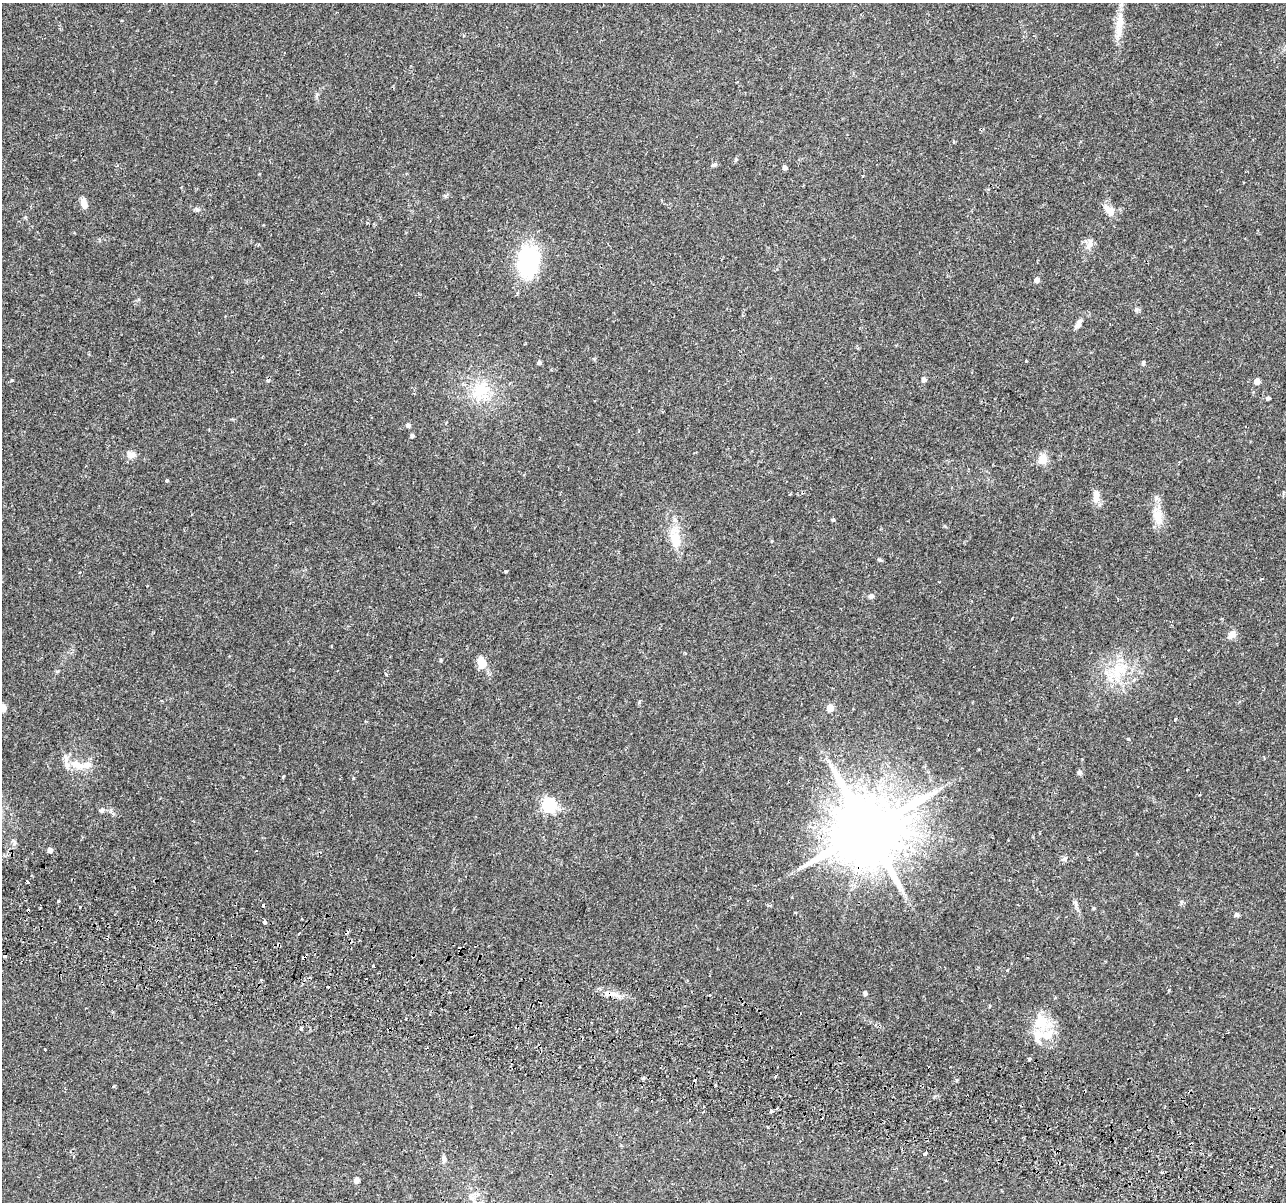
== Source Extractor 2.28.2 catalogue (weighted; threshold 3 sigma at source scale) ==
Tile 6 of 4 x 4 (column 2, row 2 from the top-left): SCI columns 1351-2634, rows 2694-3893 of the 5279 x 5444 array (HDU 1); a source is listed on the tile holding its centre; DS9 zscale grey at full resolution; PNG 1288 x 1204 px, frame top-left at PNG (2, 3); no overlay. Shown black and unused: <1% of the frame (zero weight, under 2 of 3 exposures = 5% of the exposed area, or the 3 px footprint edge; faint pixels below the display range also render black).
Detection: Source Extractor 2.28.2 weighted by HDU 2 'WHT'; one run over the whole footprint, this tile lists its part. Background 0.0342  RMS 0.0034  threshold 0.0154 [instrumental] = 3 sigma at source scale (4.5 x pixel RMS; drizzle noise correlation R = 1.50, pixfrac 1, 0.0396/0.0396 arcsec/px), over >= 5 px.
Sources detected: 92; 14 cosmic-ray / hot-pixel residue — not listed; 6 inside a brighter listed object's ellipse — not listed separately; the other 72 listed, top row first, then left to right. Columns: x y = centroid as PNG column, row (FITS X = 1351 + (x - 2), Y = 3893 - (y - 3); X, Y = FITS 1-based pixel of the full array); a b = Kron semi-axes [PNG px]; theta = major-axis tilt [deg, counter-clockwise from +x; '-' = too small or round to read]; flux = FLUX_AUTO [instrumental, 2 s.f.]
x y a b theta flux
1120 21 29 10 80 5.5
463 36 4 3 - 0.33
954 142 4 3 - 0.34
714 165 9 5 14 0.6
785 167 4 4 - 1
863 176 4 2 - 0.29
84 203 10 6 -74 2.6
197 209 7 4 -1 0.61
1109 210 16 9 -40 3.3
1089 245 16 8 73 2.1
528 261 28 18 84 33
1037 280 5 5 - 1.6
1136 309 7 5 44 0.64
1078 325 15 6 61 1.5
1143 362 6 4 64 0.57
539 363 5 4 - 0.72
924 379 5 4 - 1.4
11 380 5 3 - 0.27
1257 381 5 4 - 2.7
481 391 28 20 58 12
1268 398 4 4 - 0.75
408 425 5 5 - 1
412 436 4 4 - 0.67
131 455 12 8 0 2
1042 459 5 5 - 14
167 480 4 3 - 0.5
1096 496 19 8 90 2.6
1157 516 21 11 -57 4.3
833 520 5 4 - 0.4
675 538 31 14 -81 7.3
505 571 3 3 - 0.47
871 596 7 6 - 0.97
1232 634 9 7 52 2.5
441 660 4 4 - 0.35
482 663 10 8 -67 4.6
1119 668 25 17 7 11
386 675 4 3 - 0.39
3 708 10 8 -87 1.6
830 708 5 5 - 5.8
1175 719 4 3 - 0.31
979 749 2 2 - 0.33
78 765 26 10 -14 5.3
1079 772 6 6 - 0.7
283 776 3 2 - 0.39
549 805 6 6 - 53
101 810 6 5 - 0.61
868 830 20 17 64 3500
50 850 5 4 - 1.7
1064 859 8 7 - 0.88
28 882 5 3 - 0.98
58 901 3 2 - 0.45
80 907 2 2 - 0.26
1237 914 5 4 - 1
264 922 4 3 - 3.7
5 956 3 3 - 2.1
373 966 3 2 - 0.5
1006 970 3 3 - 2.8
261 980 4 3 - 0.34
865 993 5 4 - 0.91
609 994 20 6 -5 3
1041 1021 23 19 -79 9
301 1028 5 3 - 0.8
45 1050 3 3 - 0.9
1029 1059 3 3 - 1.5
776 1076 4 3 - 1.3
643 1078 5 4 - 0.51
771 1111 4 3 - 0.7
690 1120 3 2 - 0.29
925 1154 4 3 - 0.72
444 1159 10 5 86 1
356 1180 5 4 - 2.2
471 1197 9 7 75 1.4
Overlapping masked pixels (flux is a lower limit): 2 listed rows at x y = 868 830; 609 994
Isophote crosses this tile's border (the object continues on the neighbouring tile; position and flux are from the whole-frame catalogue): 1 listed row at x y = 3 708
Unlisted compact peaks at least as high as the median listed source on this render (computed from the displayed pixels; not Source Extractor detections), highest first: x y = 1128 739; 1169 990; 353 778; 880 560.